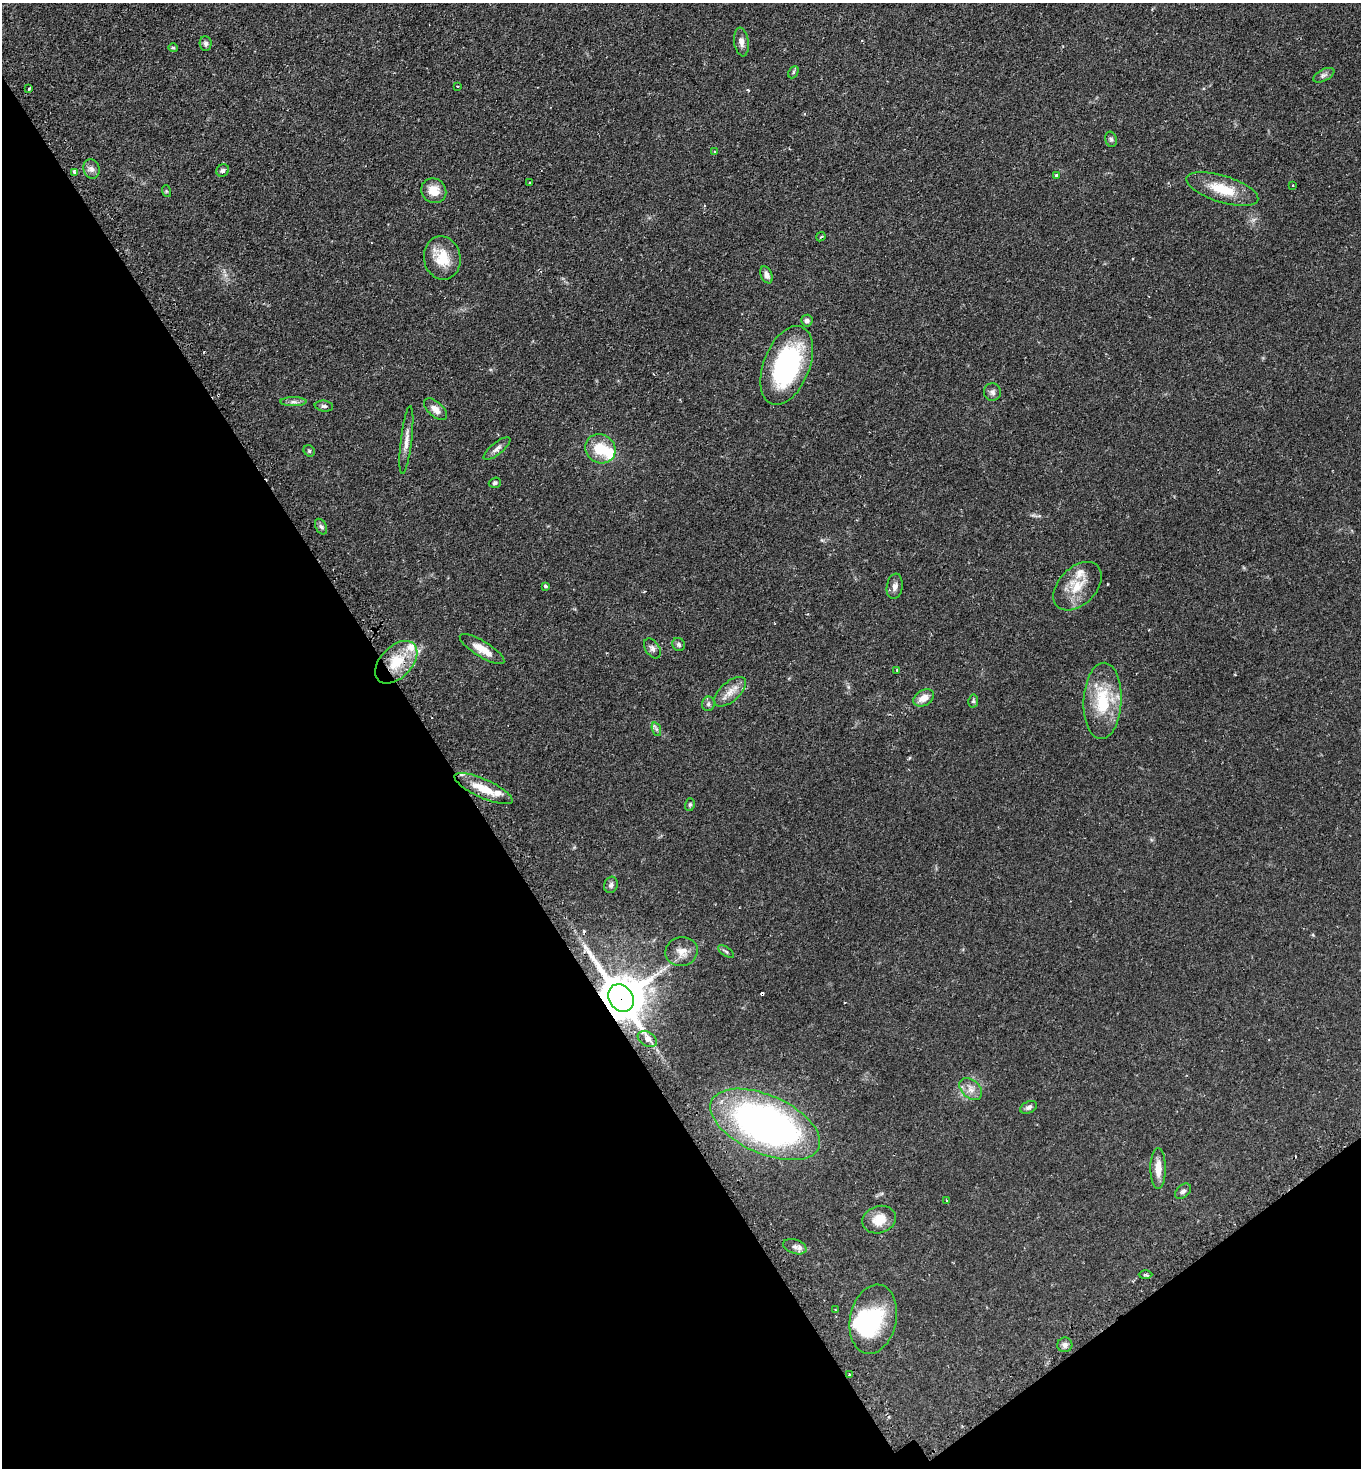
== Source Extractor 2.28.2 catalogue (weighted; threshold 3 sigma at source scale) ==
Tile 14 of 4 x 4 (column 2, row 4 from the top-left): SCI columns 1547-2905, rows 48-1513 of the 5949 x 5957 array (HDU 1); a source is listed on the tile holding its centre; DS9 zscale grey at full resolution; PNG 1363 x 1470 px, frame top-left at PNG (2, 3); each listed source drawn as its Kron ellipse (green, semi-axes under 4 px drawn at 4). Shown black and unused: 35% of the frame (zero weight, under 2 of 3 exposures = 4% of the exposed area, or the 3 px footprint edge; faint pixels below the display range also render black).
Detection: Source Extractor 2.28.2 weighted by HDU 2 'WHT'; one run over the whole footprint, this tile lists its part. Background 0.0978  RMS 0.0055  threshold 0.0249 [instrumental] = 3 sigma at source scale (4.5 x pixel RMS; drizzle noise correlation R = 1.50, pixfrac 1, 0.05/0.05 arcsec/px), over >= 5 px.
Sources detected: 76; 2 inside a brighter object's white glare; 4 cosmic-ray / hot-pixel residue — neither listed nor drawn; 3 inside a brighter listed object's ellipse — not listed separately; the other 67 listed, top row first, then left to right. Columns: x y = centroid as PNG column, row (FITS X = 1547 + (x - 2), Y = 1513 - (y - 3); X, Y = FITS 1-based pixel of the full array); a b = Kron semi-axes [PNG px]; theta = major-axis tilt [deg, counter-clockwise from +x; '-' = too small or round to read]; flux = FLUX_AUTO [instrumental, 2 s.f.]
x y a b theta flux
741 42 14 7 -82 3
206 44 7 6 - 1.4
173 48 5 4 - 0.64
793 72 6 4 63 0.89
1324 75 11 5 27 1.7
457 86 3 2 - 0.53
29 89 3 2 - 0.85
1111 139 8 5 -73 1.3
714 152 3 3 - 0.66
91 169 10 8 -71 2.2
223 170 6 6 - 1.3
75 172 3 3 - 1.9
1056 175 3 3 - 1.2
530 183 3 2 - 0.77
1292 185 3 2 - 0.62
1222 189 37 13 -17 16
166 191 6 4 -72 0.62
434 191 13 12 - 7.1
821 237 5 3 - 0.54
442 258 22 18 -78 13
767 275 9 5 -66 2.3
807 321 6 6 - 1.8
787 365 41 23 68 74
992 392 9 8 - 1.9
293 402 13 4 0 1.9
324 406 9 5 -7 1.2
435 409 14 7 -42 4.2
406 440 34 5 83 4.5
497 449 16 6 39 2.6
600 449 15 14 - 14
309 451 6 5 - 0.85
495 483 6 5 - 1
321 527 8 5 -61 1.3
545 586 3 3 - 1.1
895 586 13 8 80 2.5
1077 586 29 18 45 13
679 644 7 6 - 1.3
652 648 11 7 -56 1.9
482 649 25 8 -31 7.7
396 662 25 15 46 17
897 670 4 3 - 0.61
730 692 19 9 42 5.7
924 698 11 7 29 5.1
973 701 6 5 - 0.88
1103 701 38 19 87 26
708 704 7 6 - 1.4
656 729 7 4 -71 1.1
483 789 32 9 -24 12
690 804 6 5 - 0.89
611 885 8 6 73 1.7
681 951 16 14 13 5.9
726 952 9 4 -36 1
621 998 14 11 -56 2500
647 1039 10 7 -31 2.3
971 1089 13 9 -44 4
1028 1107 9 6 25 1.6
765 1124 58 29 -24 240
1158 1169 20 7 -90 6.6
1183 1191 9 6 42 1.5
947 1200 3 2 - 0.62
879 1220 17 13 20 8.8
795 1247 12 7 -19 2.5
1145 1275 7 3 1 0.86
835 1310 3 2 - 0.52
873 1319 35 23 78 36
1065 1345 7 7 - 2
849 1374 2 2 - 0.55
Overlapping masked pixels (flux is a lower limit): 3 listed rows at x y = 396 662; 483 789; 621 998